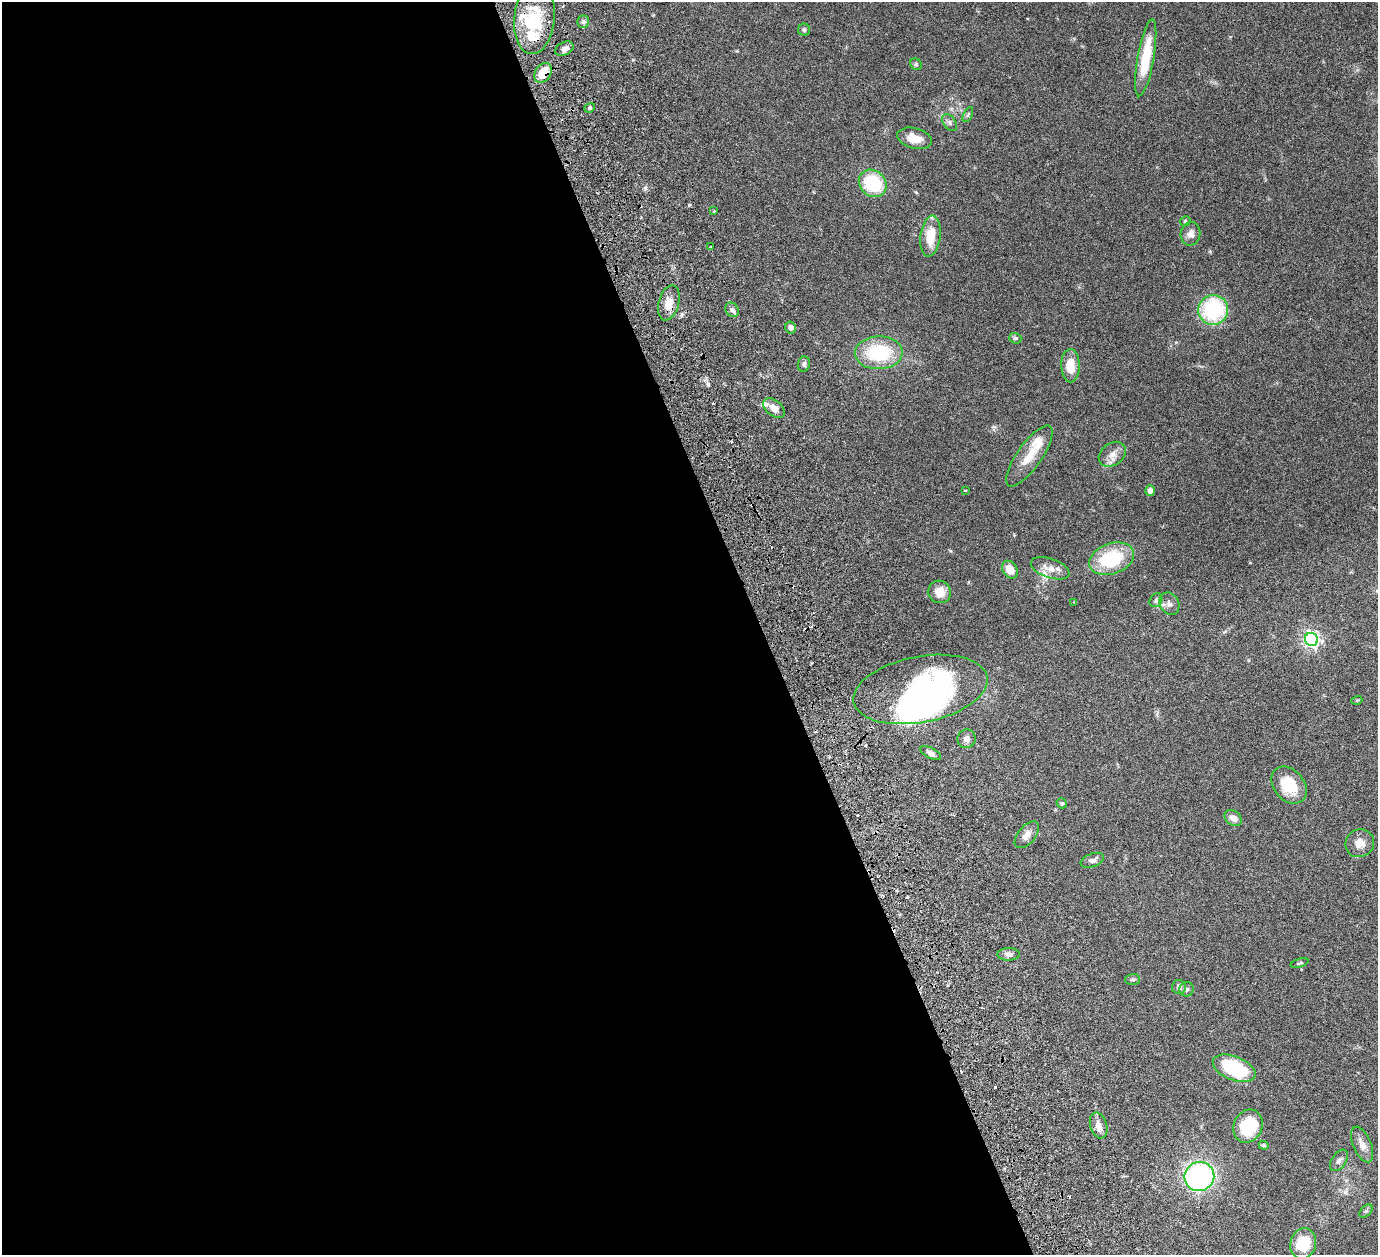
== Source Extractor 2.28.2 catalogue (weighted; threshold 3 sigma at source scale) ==
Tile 9 of 4 x 4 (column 1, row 3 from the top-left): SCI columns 63-1438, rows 1571-2823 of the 5680 x 5541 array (HDU 1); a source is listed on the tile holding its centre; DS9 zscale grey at full resolution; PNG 1380 x 1257 px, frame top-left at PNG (2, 2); each listed source drawn as its Kron ellipse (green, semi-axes under 4 px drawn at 4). Shown black and unused: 55% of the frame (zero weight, under 3 of 6 exposures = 5% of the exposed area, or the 3 px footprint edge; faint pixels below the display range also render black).
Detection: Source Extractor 2.28.2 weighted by HDU 2 'WHT'; one run over the whole footprint, this tile lists its part. Background 0.0534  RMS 0.0027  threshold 0.0112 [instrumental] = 3 sigma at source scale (4.09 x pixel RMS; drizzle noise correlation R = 1.36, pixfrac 0.8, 0.05/0.05 arcsec/px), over >= 5 px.
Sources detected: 73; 2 inside a brighter object's white glare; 3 cosmic-ray / hot-pixel residue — neither listed nor drawn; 6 inside a brighter listed object's ellipse — not listed separately; the other 62 listed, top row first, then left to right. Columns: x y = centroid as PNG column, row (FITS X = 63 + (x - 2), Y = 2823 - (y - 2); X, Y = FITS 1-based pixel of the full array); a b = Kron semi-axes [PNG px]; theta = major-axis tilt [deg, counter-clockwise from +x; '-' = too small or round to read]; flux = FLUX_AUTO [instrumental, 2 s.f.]
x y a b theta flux
534 18 36 20 84 12
583 22 6 6 - 0.66
804 30 6 6 - 0.56
564 49 10 6 28 1.1
1146 58 39 8 80 10
916 64 6 5 - 0.42
543 73 11 7 58 4.6
590 108 5 4 - 0.42
968 114 8 4 64 0.43
949 122 10 6 -55 0.77
914 138 18 10 -14 3.4
873 183 15 12 -42 14
714 211 3 3 - 0.2
1185 221 5 4 - 0.31
1190 234 12 10 78 1.6
930 236 20 10 83 5.9
710 247 3 2 - 0.18
669 303 18 10 74 3
732 310 8 6 -54 0.74
1213 310 15 14 - 21
791 328 6 5 - 1
1015 338 6 5 - 0.48
879 353 24 16 1 15
804 364 8 6 76 0.63
1070 366 16 9 -89 4.3
774 408 12 7 -39 2
1112 454 15 11 36 2
1029 456 36 12 55 5.1
965 490 3 3 - 0.31
1150 491 5 5 - 1.3
1112 559 23 15 19 14
1050 568 20 9 -18 2.6
1010 570 9 7 -56 3.3
940 592 11 11 - 2.7
1156 600 7 6 - 0.63
1074 602 3 3 - 0.21
1169 604 11 9 -61 1.2
1311 639 7 6 - 87
920 689 68 33 11 52
1357 700 5 3 - 0.25
967 739 9 9 - 1.3
931 753 11 5 -26 0.92
1289 785 20 15 -50 7.6
1062 803 5 4 - 0.35
1233 818 9 7 -37 1.6
1027 835 16 8 50 1.8
1360 843 15 13 31 2.5
1092 860 12 6 21 1
1008 954 11 6 3 1.1
1300 963 9 3 16 0.36
1132 979 7 5 2 0.47
1179 987 7 7 - 0.73
1187 989 7 7 - 0.57
1234 1068 22 12 -22 16
1099 1125 13 8 -72 2.1
1248 1126 17 14 64 9
1362 1144 19 9 -67 2.1
1264 1145 5 4 - 0.32
1339 1160 12 7 56 1
1199 1177 15 14 - 52
1366 1211 8 5 44 0.52
1303 1244 15 12 74 7.1
Overlapping masked pixels (flux is a lower limit): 2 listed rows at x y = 543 73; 669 303
Unlisted compact peaks at least as high as the median listed source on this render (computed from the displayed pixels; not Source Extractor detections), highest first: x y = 708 384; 689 205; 645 188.